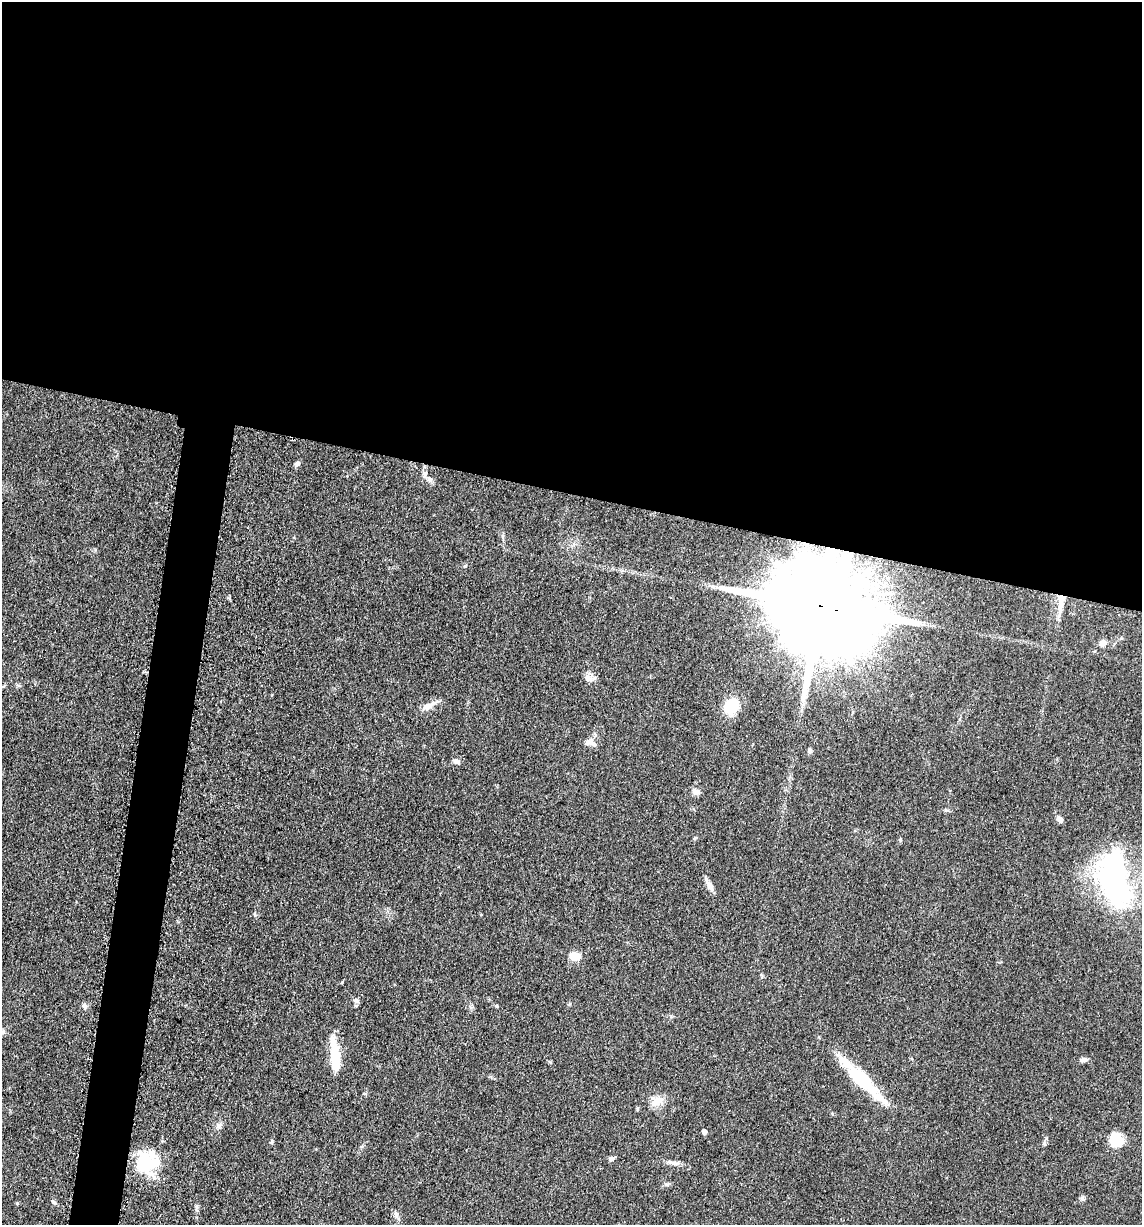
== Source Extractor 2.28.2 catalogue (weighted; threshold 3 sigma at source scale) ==
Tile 3 of 4 x 4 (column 3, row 1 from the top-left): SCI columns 2526-3665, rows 3689-4911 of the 4983 x 4926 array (HDU 1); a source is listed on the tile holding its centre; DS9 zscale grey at full resolution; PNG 1144 x 1227 px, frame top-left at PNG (2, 2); no overlay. Shown black and unused: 43% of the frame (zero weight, under 3 of 5 exposures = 4% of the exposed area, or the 3 px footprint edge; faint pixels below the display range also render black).
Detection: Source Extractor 2.28.2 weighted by HDU 2 'WHT'; one run over the whole footprint, this tile lists its part. Background 0.0565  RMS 0.0058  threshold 0.026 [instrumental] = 3 sigma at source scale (4.5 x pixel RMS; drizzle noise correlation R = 1.50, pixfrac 1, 0.05/0.05 arcsec/px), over >= 5 px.
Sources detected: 41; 1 inside a brighter object's white glare — not listed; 1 inside a brighter listed object's ellipse — not listed separately; the other 39 listed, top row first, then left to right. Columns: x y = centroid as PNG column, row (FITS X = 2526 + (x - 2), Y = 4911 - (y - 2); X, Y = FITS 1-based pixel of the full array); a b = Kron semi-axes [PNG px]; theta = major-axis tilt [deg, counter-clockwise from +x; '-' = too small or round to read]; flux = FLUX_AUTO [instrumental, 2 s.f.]
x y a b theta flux
297 464 7 6 - 1.4
425 475 11 6 81 2.3
430 480 8 6 -88 1.8
503 537 8 4 -81 1.2
465 566 5 3 - 0.57
1061 603 31 6 83 7.3
820 606 30 20 -14 19000
1102 643 8 7 - 3.3
587 678 10 8 -66 3.1
429 706 20 8 31 4.8
731 706 13 11 77 23
590 742 14 9 -19 3.6
810 751 7 5 89 1.3
457 761 9 6 -20 1.7
695 792 9 8 - 2.7
1060 820 7 5 -51 2.6
695 838 5 4 - 0.7
900 840 6 3 73 0.67
1115 881 70 35 -69 100
710 886 15 7 -60 3.4
574 956 11 8 -8 8.7
357 1001 8 6 -43 1.6
84 1006 7 6 - 1.7
497 1006 5 4 - 0.68
335 1056 39 10 -84 20
1084 1060 8 5 6 2.1
861 1080 59 13 -45 38
657 1101 17 11 26 6
219 1125 11 5 58 2
704 1132 4 4 - 2.6
1116 1140 16 14 90 12
611 1158 7 6 - 1.6
147 1162 27 24 25 32
673 1163 18 5 -8 2.9
667 1184 6 4 19 0.96
1082 1198 6 6 - 1.2
53 1202 8 4 -44 1.2
17 1203 4 4 - 0.72
396 1215 9 6 -90 1.9
Overlapping masked pixels (flux is a lower limit): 2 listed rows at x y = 1061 603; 820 606
Unlisted compact peaks at least as high as the median listed source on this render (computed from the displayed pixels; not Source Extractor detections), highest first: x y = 272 1141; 255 915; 342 982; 1044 1143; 197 1206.